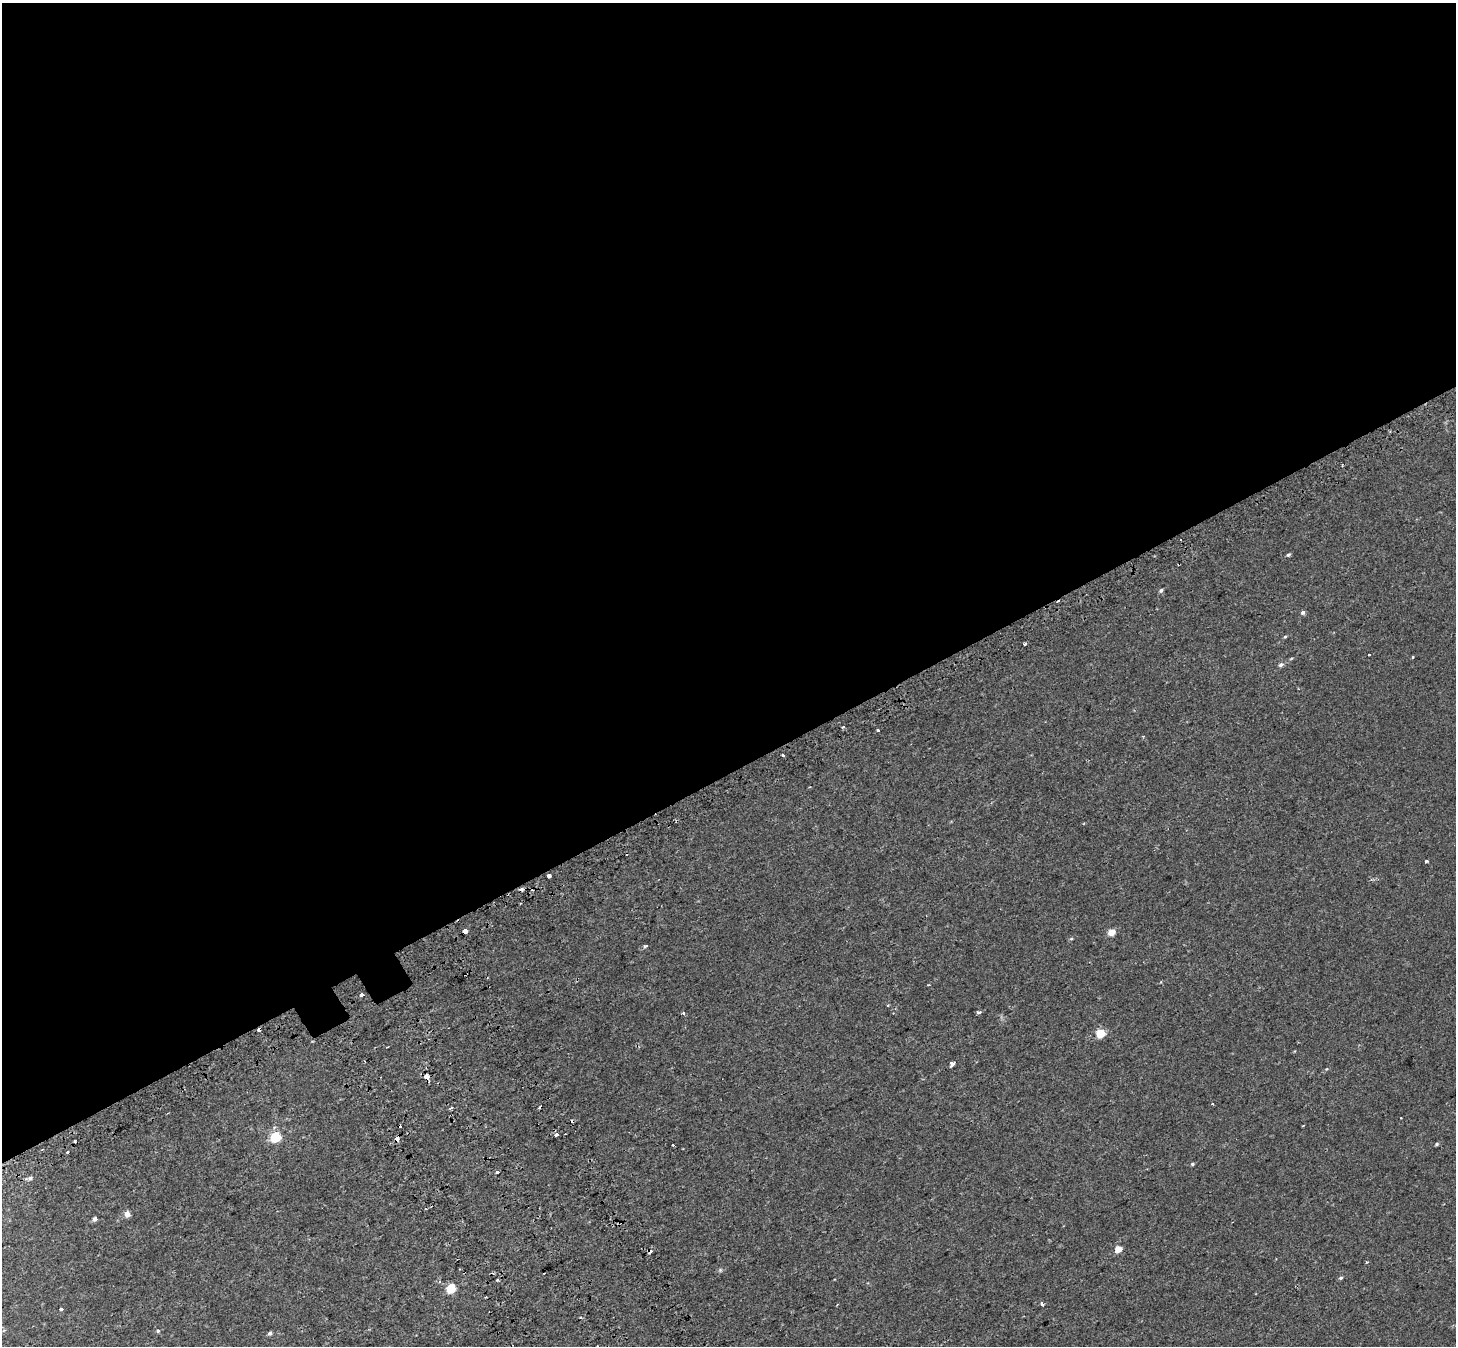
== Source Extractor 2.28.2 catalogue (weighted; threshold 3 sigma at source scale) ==
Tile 2 of 4 x 4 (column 2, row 1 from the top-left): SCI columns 1546-2999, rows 4291-5634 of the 5984 x 5853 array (HDU 1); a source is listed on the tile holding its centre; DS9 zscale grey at full resolution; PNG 1458 x 1348 px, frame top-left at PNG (2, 3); no overlay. Shown black and unused: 58% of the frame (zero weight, under 2 of 3 exposures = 5% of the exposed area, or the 3 px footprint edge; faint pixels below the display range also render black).
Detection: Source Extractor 2.28.2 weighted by HDU 2 'WHT'; one run over the whole footprint, this tile lists its part. Background 0.00134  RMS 0.0026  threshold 0.0118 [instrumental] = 3 sigma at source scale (4.5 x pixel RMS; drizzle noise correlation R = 1.50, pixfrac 1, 0.0396/0.0396 arcsec/px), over >= 5 px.
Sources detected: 61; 11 cosmic-ray / hot-pixel residue — not listed; the other 50 listed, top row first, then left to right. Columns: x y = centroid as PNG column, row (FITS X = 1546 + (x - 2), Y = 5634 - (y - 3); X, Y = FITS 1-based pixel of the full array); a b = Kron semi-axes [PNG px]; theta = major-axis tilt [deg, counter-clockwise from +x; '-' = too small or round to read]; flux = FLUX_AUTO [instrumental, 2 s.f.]
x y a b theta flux
1288 554 5 4 - 0.42
1161 590 5 4 - 0.47
1303 612 5 5 - 0.53
1285 637 5 3 - 0.24
1025 644 3 3 - 1.7
1369 655 3 3 - 0.44
1413 657 5 3 - 0.17
1281 665 6 5 - 0.67
843 727 3 3 - 0.48
878 730 3 3 - 0.67
1143 736 3 3 - 0.19
783 755 3 3 - 1.1
1426 861 3 3 - 0.52
549 876 4 3 - 4.1
465 931 4 3 - 5.4
1111 932 5 5 - 3.2
1071 939 5 3 - 0.25
646 945 4 3 - 0.68
928 985 3 2 - 0.23
362 995 3 3 - 2
979 1012 5 3 - 0.59
683 1013 3 3 - 0.54
259 1029 4 3 - 4
1100 1033 5 5 - 9.9
952 1064 3 3 - 110
426 1077 5 3 - 3.4
1212 1104 3 3 - 0.3
451 1108 3 3 - 0.86
1401 1118 2 2 - 0.19
556 1135 4 3 - 1.3
275 1137 6 5 - 18
397 1139 4 3 - 3.4
1437 1144 5 4 - 0.37
673 1145 3 3 - 1.4
67 1152 3 3 - 0.54
1192 1164 5 4 - 0.32
498 1172 3 3 - 2.1
30 1178 6 5 - 0.52
127 1214 6 5 - 1.4
94 1219 5 5 - 0.66
1118 1249 5 4 - 3.7
650 1251 4 3 - 1.1
720 1270 5 5 - 0.33
1341 1278 5 4 - 0.43
451 1288 5 5 - 11
1042 1303 6 4 -52 0.39
61 1309 3 3 - 2.1
580 1317 3 2 - 0.4
158 1331 5 4 - 0.28
270 1333 5 4 - 0.63
Overlapping masked pixels (flux is a lower limit): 5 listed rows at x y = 465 931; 259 1029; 426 1077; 397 1139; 650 1251